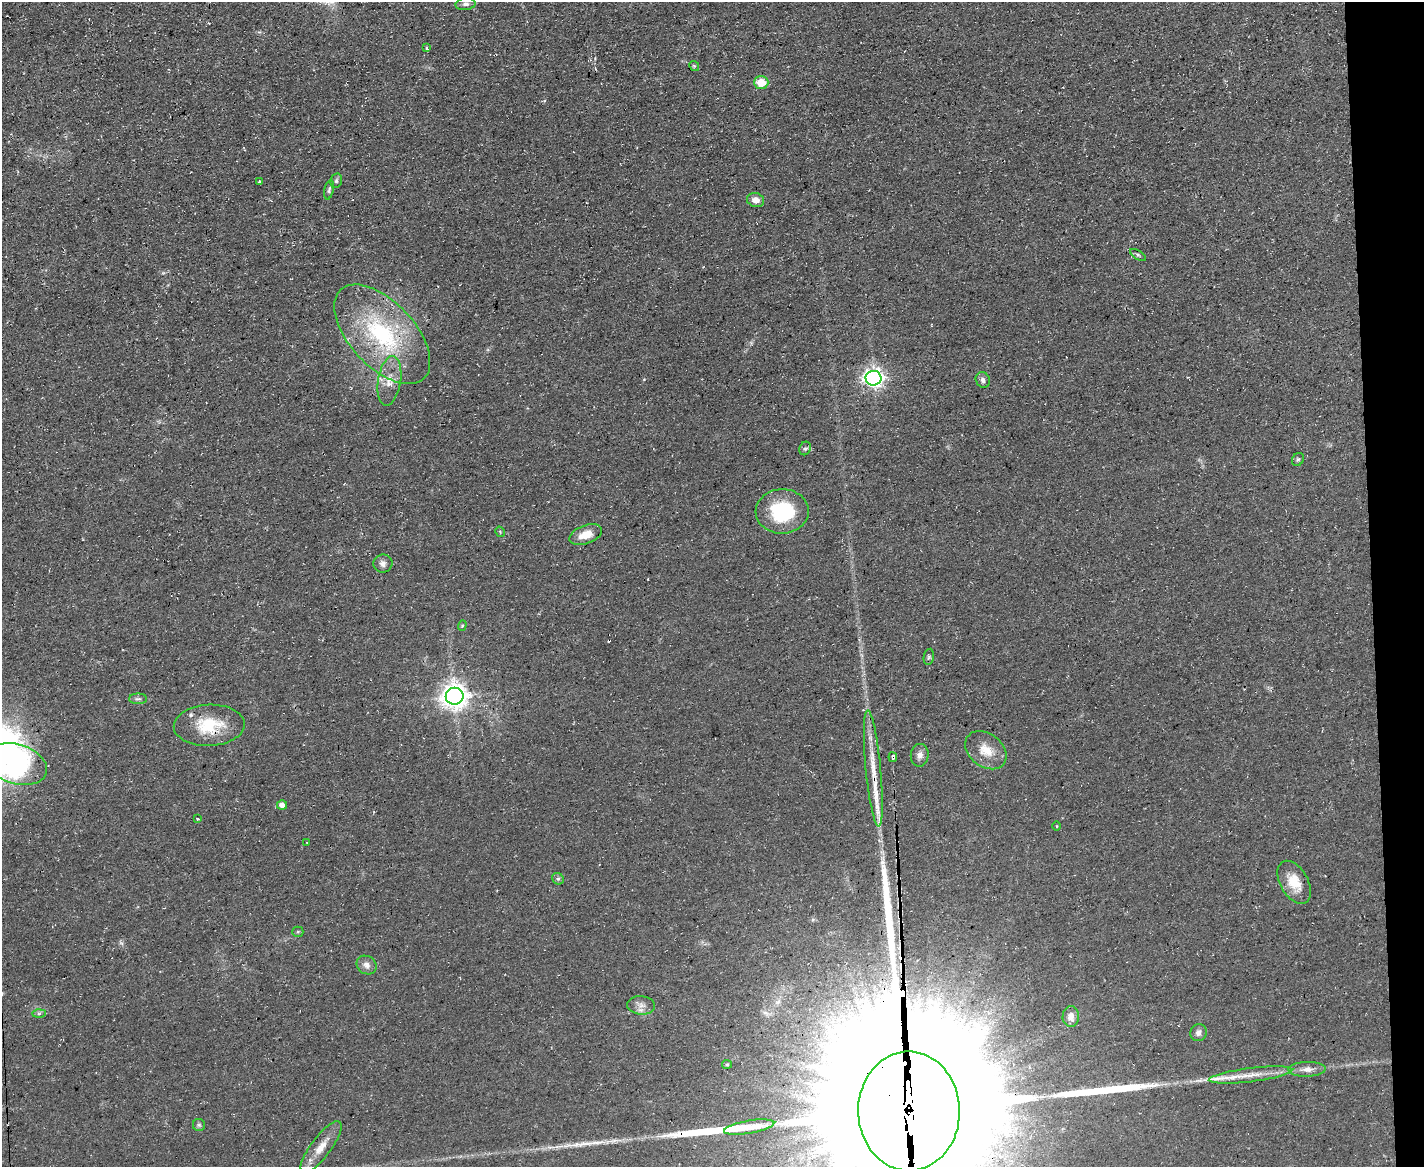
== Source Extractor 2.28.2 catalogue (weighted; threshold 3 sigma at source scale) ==
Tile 9 of 3 x 4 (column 3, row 3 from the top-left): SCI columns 2975-4396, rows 1166-2330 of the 4641 x 4660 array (HDU 1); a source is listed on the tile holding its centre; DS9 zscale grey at full resolution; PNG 1426 x 1169 px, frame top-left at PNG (2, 2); each listed source drawn as its Kron ellipse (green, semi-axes under 4 px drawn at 4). Shown black and unused: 4% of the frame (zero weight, under 3 of 4 exposures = <1% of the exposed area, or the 3 px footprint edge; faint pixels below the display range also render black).
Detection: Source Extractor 2.28.2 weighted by HDU 2 'WHT'; one run over the whole footprint, this tile lists its part. Background 0.0603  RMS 0.0071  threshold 0.0321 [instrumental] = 3 sigma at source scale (4.5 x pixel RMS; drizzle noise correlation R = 1.50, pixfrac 1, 0.05/0.05 arcsec/px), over >= 5 px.
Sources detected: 59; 1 inside a brighter object's white glare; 2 cosmic-ray / hot-pixel residue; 5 long thin detections or spike segments (spike, bleed or trail) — neither listed nor drawn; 3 inside a brighter listed object's ellipse — not listed separately; the other 48 listed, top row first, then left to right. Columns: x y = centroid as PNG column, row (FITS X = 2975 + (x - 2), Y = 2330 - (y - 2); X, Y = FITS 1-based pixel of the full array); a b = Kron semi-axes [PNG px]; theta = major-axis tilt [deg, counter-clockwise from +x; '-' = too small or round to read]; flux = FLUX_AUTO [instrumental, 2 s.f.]
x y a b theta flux
466 4 10 6 6 2.6
427 48 3 3 - 2.4
694 66 5 4 - 1.1
761 82 7 6 - 14
336 181 7 5 76 1.6
259 182 3 3 - 1.5
329 190 10 4 77 1.6
756 200 8 7 - 5.8
1138 255 9 4 -32 1.2
382 334 61 32 -47 94
874 378 8 7 - 390
983 380 8 7 - 2.5
389 381 25 11 81 11
805 448 7 5 67 1.6
1298 459 7 5 57 1.3
782 511 26 22 2 47
500 532 5 3 - 0.73
586 535 17 9 20 11
383 563 9 9 - 3.4
462 625 5 4 - 0.96
929 657 8 5 80 1.4
455 696 9 8 - 820
138 699 9 5 0 1.8
209 725 35 20 2 31
986 750 23 16 -38 14
920 755 11 9 83 3.9
893 757 5 3 - 4.3
16 764 31 19 -17 44
873 768 58 7 -85 20
282 805 5 5 - 4.8
197 819 3 3 - 1.2
1057 826 5 3 - 0.61
307 842 3 2 - 0.52
558 879 6 5 - 1.3
1294 882 23 14 -60 16
298 932 5 5 - 0.94
366 965 10 9 - 4.3
641 1005 14 9 -5 4.8
39 1013 6 4 2 1.4
1071 1017 10 8 89 5.6
1199 1033 9 8 - 3.2
727 1064 5 4 - 0.9
1307 1069 19 7 2 5.6
1251 1075 42 7 7 14
909 1111 59 51 -90 97000
199 1125 6 6 - 1.4
749 1127 25 6 10 9.7
321 1147 31 10 53 12
Overlapping masked pixels (flux is a lower limit): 4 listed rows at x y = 209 725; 893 757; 873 768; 909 1111
Isophote crosses this tile's border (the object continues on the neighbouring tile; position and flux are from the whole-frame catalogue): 1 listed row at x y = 909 1111